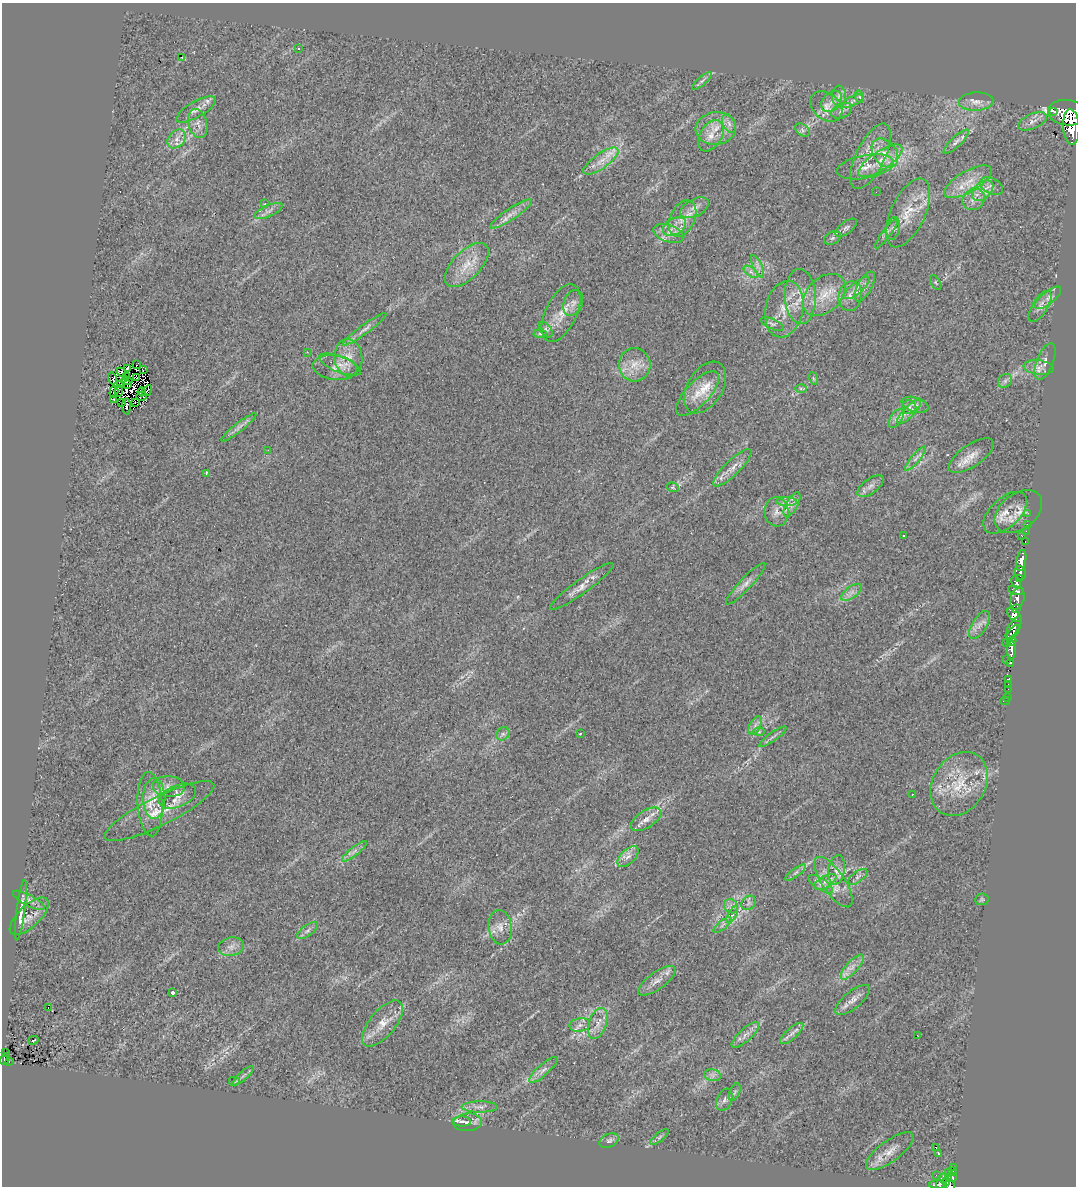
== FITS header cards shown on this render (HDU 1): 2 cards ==
NAXIS1  =                 1074
NAXIS2  =                 1184

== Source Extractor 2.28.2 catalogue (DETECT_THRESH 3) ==
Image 1074 x 1184 px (HDU 1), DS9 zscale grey, 1 PNG px = 1 image px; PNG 1078 x 1188 px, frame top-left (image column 1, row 1184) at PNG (2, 3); each listed source drawn as its Kron ellipse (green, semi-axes under 4 px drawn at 4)
Background 0.505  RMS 0.038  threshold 0.115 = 3 sigma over >= 5 px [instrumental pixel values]
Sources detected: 219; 8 with non-positive FLUX_AUTO (blend fragments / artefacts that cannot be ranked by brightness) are neither listed nor drawn; the other 211 listed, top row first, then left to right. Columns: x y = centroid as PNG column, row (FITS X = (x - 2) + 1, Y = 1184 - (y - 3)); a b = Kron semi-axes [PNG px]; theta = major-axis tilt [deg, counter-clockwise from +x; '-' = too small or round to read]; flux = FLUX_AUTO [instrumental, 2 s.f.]
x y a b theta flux
298 48 3 3 - 11
181 57 3 2 - 27
702 81 12 4 41 7.1
839 96 10 7 87 14
860 97 6 4 -70 4.4
832 101 12 8 48 18
853 101 11 4 28 11
976 101 17 9 4 22
826 106 18 13 -39 32
196 109 22 8 30 23
842 111 11 7 25 12
1053 111 4 2 - 3900
1067 113 19 12 -7 2300
1032 121 15 7 24 14
198 123 15 9 -74 20
729 124 10 6 -64 11
1071 127 18 8 -87 1400
716 128 20 16 5 55
802 130 8 5 -37 7.8
711 136 17 11 58 31
177 139 11 8 47 18
956 142 16 5 44 12
885 153 16 11 -53 40
870 156 35 14 64 69
601 161 21 7 35 31
880 161 26 9 33 49
865 167 29 11 11 46
968 182 26 10 31 46
992 186 12 7 -27 13
983 191 12 8 42 22
876 192 2 2 - 12
974 199 12 10 36 20
265 204 4 4 - 2.7
695 208 15 8 26 21
269 211 15 5 24 14
908 213 37 17 65 72
511 214 25 5 34 23
682 218 19 12 64 37
674 227 12 8 28 20
846 228 12 6 37 8.7
893 228 11 6 78 11
668 233 15 8 -19 20
886 233 18 4 53 11
832 238 9 6 27 7.4
467 265 28 14 45 53
758 266 12 4 -65 11
751 272 8 4 -36 8.8
936 282 8 4 -59 3.8
865 286 16 7 61 18
857 288 16 6 39 18
824 295 25 17 44 63
800 296 27 15 -87 56
850 296 15 11 78 23
1048 298 16 6 39 16
573 303 13 9 67 19
1040 306 18 7 58 19
784 309 29 18 78 66
561 313 31 15 64 52
772 324 12 5 -24 8.1
365 329 26 4 36 15
546 329 9 5 -54 7.3
540 334 6 4 -2 4.4
307 352 2 2 - 1.6
348 358 19 14 -84 41
1045 362 19 8 69 19
137 365 2 2 - 5
340 365 22 7 -22 25
635 365 17 16 - 42
127 368 3 2 - 3.1
335 368 22 12 -7 30
1038 368 15 7 -7 17
143 370 2 2 - 3.2
121 372 5 3 - 4.8
126 377 3 2 - 4.2
112 378 6 4 -76 4.5
137 378 2 2 - 1.1
813 378 6 4 -71 3.4
127 381 5 3 - 1.5
1005 381 7 6 - 7.8
121 384 3 2 - 3.7
127 385 2 2 - 0.36
705 387 28 17 58 59
801 388 6 4 -1 4.6
119 391 6 3 82 1.7
147 391 6 3 55 6
114 392 6 2 73 0.54
142 392 4 2 - 2.8
698 394 28 12 46 45
142 396 5 2 - 5.4
114 400 3 2 - 1.8
135 402 3 2 - 6.2
122 403 2 2 - 2.2
915 405 14 7 -17 16
127 406 8 3 -89 9.8
909 407 7 7 - 9.9
909 412 16 5 45 19
896 418 10 5 57 13
239 427 22 4 38 14
268 450 2 2 - 2
971 456 26 11 34 35
915 459 15 4 50 12
732 468 25 7 44 26
206 473 4 2 - 5.6
871 486 15 7 37 15
673 487 6 4 -18 3.5
787 501 10 4 -1 8.9
792 505 13 6 60 15
777 512 14 12 -85 23
1018 512 27 17 38 44
1005 513 26 14 42 41
1028 513 3 2 - 6.4
1027 524 3 2 - 4.7
1026 531 2 2 - 17
904 535 3 3 - 17
1021 535 3 2 - 30
1025 542 3 2 - 19
1021 561 11 4 81 570
1020 573 7 5 -72 380
1020 578 3 2 - 98
1016 582 6 4 -65 130
746 584 28 6 47 19
582 586 39 7 36 28
1016 590 8 4 -16 280
851 592 12 6 35 13
1017 598 11 7 74 410
1016 609 3 3 - 83
1014 615 8 5 -49 370
980 625 16 7 58 17
1014 627 13 5 57 500
1013 632 9 4 46 310
1006 642 3 2 - 5.9
1012 642 5 3 - 140
1011 650 10 4 -89 530
1007 660 2 2 - 11
1010 663 4 2 - 18
1009 679 3 3 - 31
1008 684 2 2 - 2.9
1008 689 3 2 - 2
1007 697 3 2 - 2.1
1005 701 5 2 - 4
755 726 10 5 63 10
759 732 6 4 1 3.9
503 734 7 6 - 7.6
580 734 3 2 - 2.7
773 737 16 2 35 7
959 784 34 26 58 120
169 787 16 10 -3 28
912 794 3 2 - 13
178 796 19 11 23 27
154 798 20 11 -90 44
150 804 32 12 -86 55
159 811 61 14 26 87
646 819 17 8 33 24
354 851 15 4 39 13
628 856 13 7 45 15
836 870 15 8 81 17
796 873 12 3 36 7.6
858 877 11 5 37 8.9
825 882 12 6 30 13
833 882 29 11 -56 45
820 884 14 5 -34 13
982 899 7 5 7 4.5
29 900 17 5 -28 13
748 903 8 6 42 8.5
731 906 8 6 -46 10
21 910 30 4 82 23
732 915 9 4 60 6.1
29 916 25 10 43 29
722 925 11 3 41 5.1
500 927 17 11 -84 25
307 931 12 5 37 9.5
231 947 13 9 11 18
852 967 16 6 48 21
657 981 22 8 35 24
172 992 4 3 - 13
853 1000 21 8 39 22
48 1008 2 2 - 3.7
382 1023 28 13 50 46
598 1023 16 8 70 25
580 1025 10 6 10 13
792 1033 14 5 41 14
745 1035 18 6 42 18
917 1035 2 2 - 85
33 1040 5 3 - 88
5 1052 3 2 - 2.5
5 1059 6 4 60 46
9 1061 3 2 - 25
543 1070 18 5 42 15
712 1075 8 6 -11 10
243 1076 14 2 41 7.1
234 1081 5 4 - 3.9
735 1092 9 5 67 6
724 1100 11 7 69 11
480 1107 18 5 -1 16
461 1122 9 5 -3 9.5
467 1122 14 9 5 17
659 1137 11 3 40 6.2
609 1141 10 6 25 8.5
936 1147 3 3 - 28
890 1151 28 10 36 35
938 1153 2 2 - 1400
954 1167 3 3 - 28
953 1171 4 3 - 130
948 1172 3 2 - 3.6
936 1175 2 2 - 8.9
952 1177 5 3 - 89
949 1178 3 3 - 40
942 1182 9 5 74 230
946 1182 4 2 - 50
938 1184 8 3 3 59
950 1185 5 3 - 140
At the frame edge (FLAGS 8, measured only in part): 2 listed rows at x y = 1067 113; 950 1185
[8 non-positive-flux detections neither listed nor drawn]